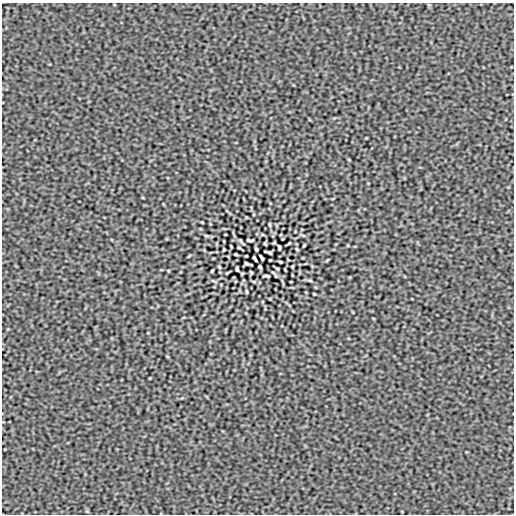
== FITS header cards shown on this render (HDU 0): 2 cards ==
NAXIS1  =                  512
NAXIS2  =                  512

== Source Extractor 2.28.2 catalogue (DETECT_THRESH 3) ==
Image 512 x 512 px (HDU 0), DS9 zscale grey, 1 PNG px = 1 image px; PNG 516 x 516 px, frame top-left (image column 1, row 512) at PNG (2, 3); no overlay
Background 5.25e-09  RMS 6.1e-06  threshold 1.83e-05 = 3 sigma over >= 5 px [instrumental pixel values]
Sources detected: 30; all 30 listed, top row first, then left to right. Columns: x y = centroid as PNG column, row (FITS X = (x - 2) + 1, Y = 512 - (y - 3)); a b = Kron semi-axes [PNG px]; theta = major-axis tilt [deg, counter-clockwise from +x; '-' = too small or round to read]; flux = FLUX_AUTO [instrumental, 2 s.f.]
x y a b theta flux
349 160 4 2 - 2.9e-04
202 222 3 2 - 3.0e-04
270 224 6 3 -81 3.9e-04
250 240 7 2 -4 6.1e-04
289 243 3 2 - 3.1e-04
304 245 3 2 - 4.2e-04
279 247 5 3 - 6.1e-04
239 248 4 2 - 3.6e-04
256 249 4 3 - 5.2e-04
297 249 3 2 - 3.7e-04
224 250 3 2 - 3.6e-04
269 252 7 2 -17 5.1e-04
236 254 3 2 - 4.4e-04
261 257 6 3 -58 6.9e-04
255 259 6 3 -58 6.9e-04
270 260 3 2 - 3.1e-04
280 262 3 2 - 4.4e-04
247 264 7 2 -17 5.1e-04
292 266 3 2 - 3.6e-04
219 267 3 2 - 3.7e-04
260 267 4 3 - 5.2e-04
277 268 4 2 - 3.6e-04
237 269 5 3 - 6.1e-04
212 271 3 2 - 4.2e-04
273 272 11 2 -35 5.9e-04
266 276 7 2 -4 6.1e-04
310 280 6 4 -19 4.7e-04
246 292 6 3 -81 3.9e-04
314 294 3 2 - 3.0e-04
167 356 4 2 - 2.9e-04